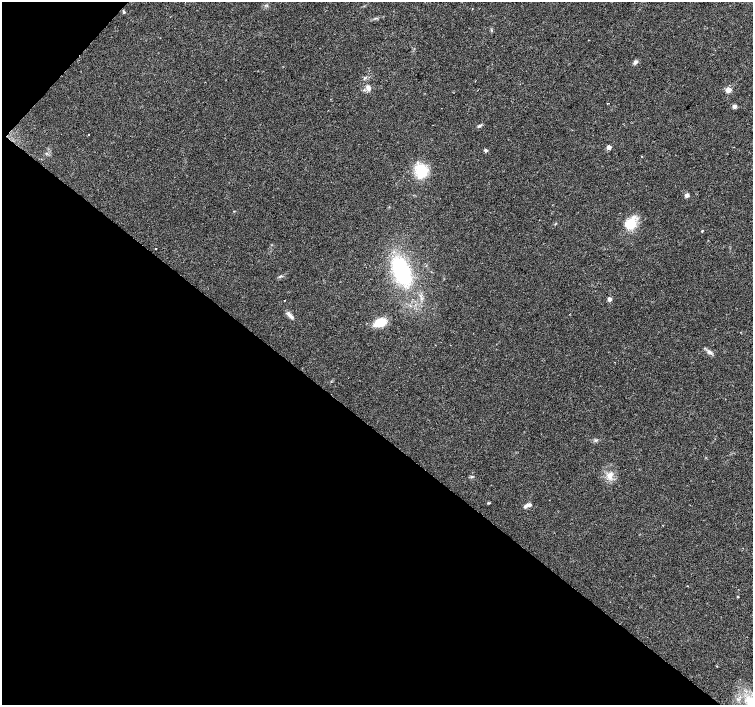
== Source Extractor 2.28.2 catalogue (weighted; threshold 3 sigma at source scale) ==
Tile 9 of 4 x 4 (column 1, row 3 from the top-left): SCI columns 5-1505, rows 1642-3046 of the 6009 x 6026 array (HDU 1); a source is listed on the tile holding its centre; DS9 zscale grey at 2 x 2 block average (1 PNG px = mean of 2 x 2 image px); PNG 755 x 707 px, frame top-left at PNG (2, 2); no overlay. Shown black and unused: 41% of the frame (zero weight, under 2 of 3 exposures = <1% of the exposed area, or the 3 px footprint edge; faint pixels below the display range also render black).
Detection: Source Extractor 2.28.2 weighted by HDU 2 'WHT'; one run over the whole footprint, this tile lists its part. Background 0.0533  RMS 0.006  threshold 0.0272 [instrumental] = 3 sigma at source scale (4.5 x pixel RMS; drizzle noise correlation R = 1.50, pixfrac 1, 0.0396/0.0396 arcsec/px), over >= 5 px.
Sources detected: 29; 2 cosmic-ray / hot-pixel residue — not listed; the other 27 listed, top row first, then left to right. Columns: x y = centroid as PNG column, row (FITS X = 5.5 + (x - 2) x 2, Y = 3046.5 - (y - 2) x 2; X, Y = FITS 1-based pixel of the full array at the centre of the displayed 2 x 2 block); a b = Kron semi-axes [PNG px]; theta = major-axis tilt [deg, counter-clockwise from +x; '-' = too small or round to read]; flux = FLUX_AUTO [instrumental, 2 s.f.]
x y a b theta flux
123 12 4 3 - 1.7
635 62 6 4 47 3.2
368 88 6 5 - 6
728 90 3 3 - 26
607 103 2 2 - 0.59
734 106 5 4 - 3.7
480 125 7 2 27 2.2
609 147 3 3 - 12
486 150 3 3 - 3.7
421 171 13 11 88 40
687 195 5 4 - 3.8
630 224 15 12 39 25
702 231 3 2 - 1.2
156 249 2 2 - 1.2
401 270 21 11 -66 170
280 276 4 2 - 1.4
609 299 3 3 - 10
284 300 2 2 - 0.81
290 316 12 4 -47 5.8
380 322 13 7 19 28
710 352 8 4 -18 4.3
472 476 4 3 - 1.6
610 476 9 6 58 8.6
488 503 3 3 - 1.2
528 505 9 4 17 5.6
738 597 3 2 - 0.91
717 666 2 2 - 0.83
Diffuse or blended objects may show on this block-average render without a row.